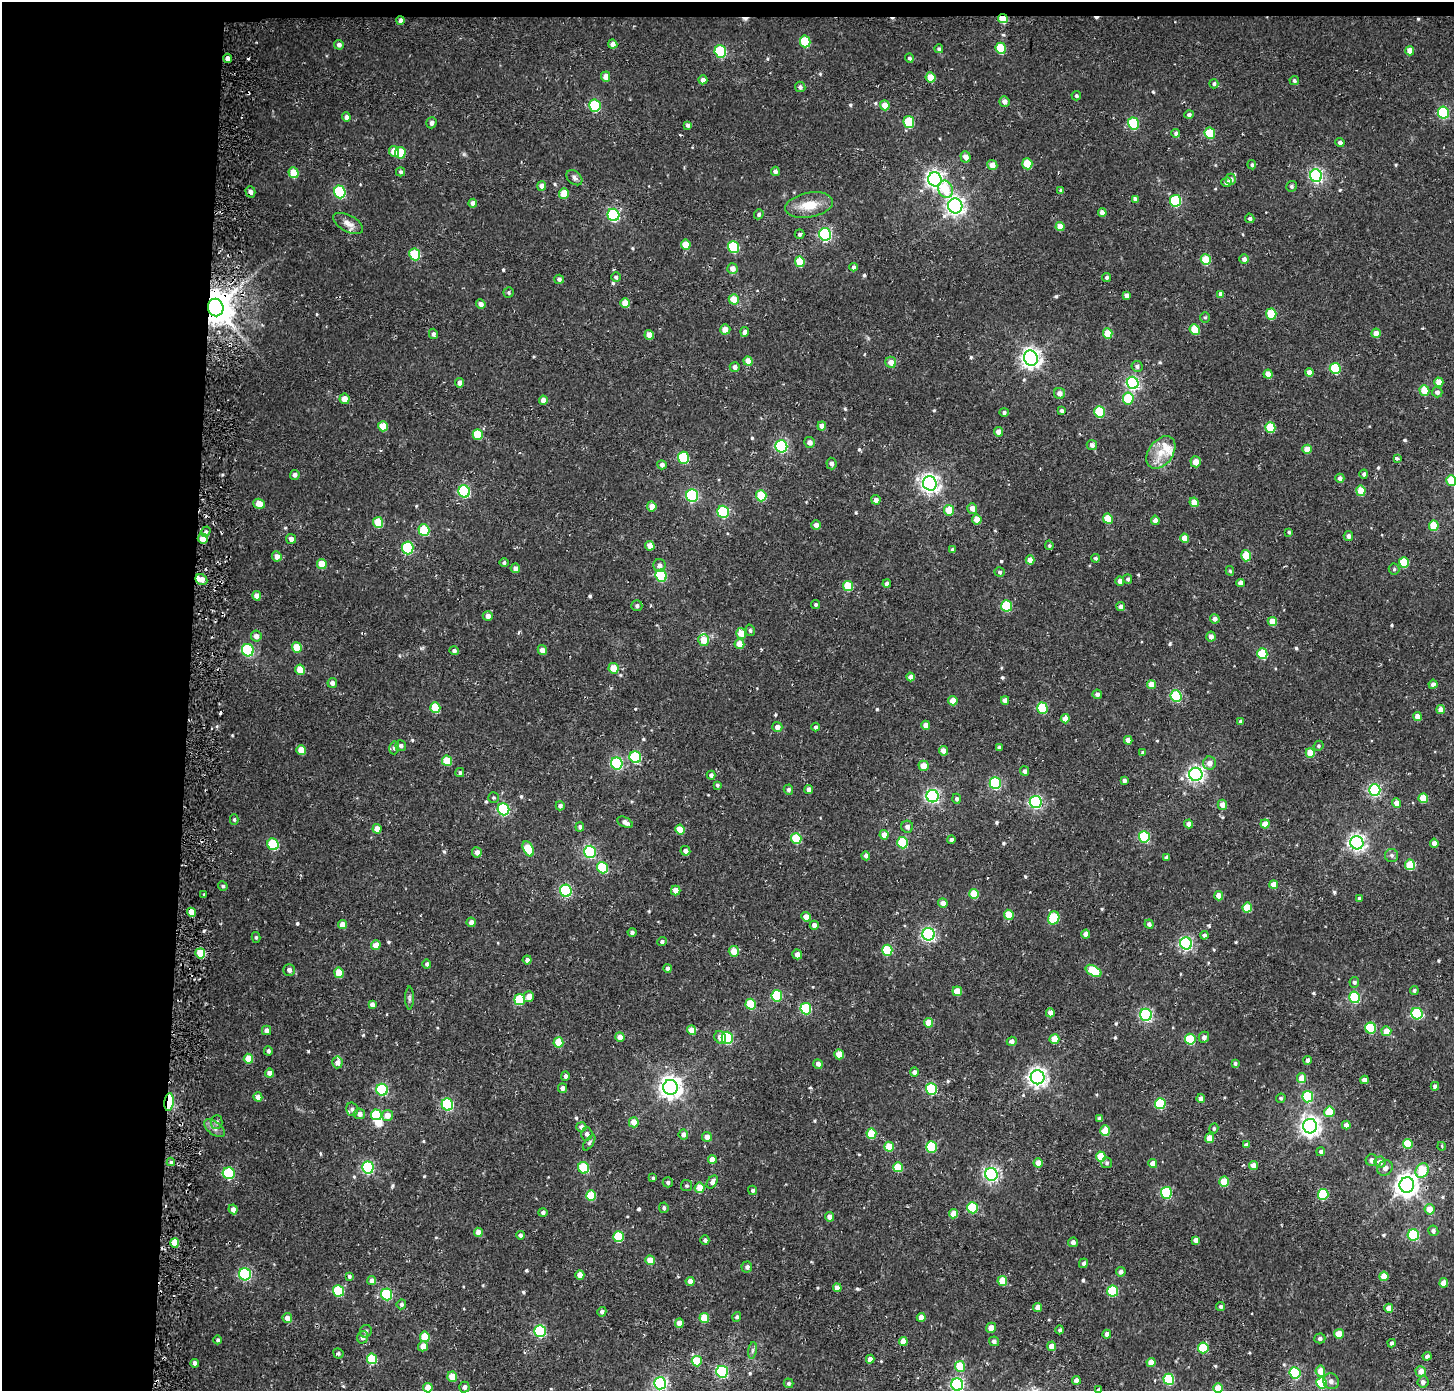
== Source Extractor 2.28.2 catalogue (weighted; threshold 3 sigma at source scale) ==
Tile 1 of 3 x 3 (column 1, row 1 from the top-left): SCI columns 10-1461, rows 3004-4392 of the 4403 x 4679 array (HDU 1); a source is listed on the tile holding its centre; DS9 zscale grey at full resolution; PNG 1456 x 1393 px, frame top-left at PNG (2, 2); each listed source drawn as its Kron ellipse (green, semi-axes under 4 px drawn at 4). Shown black and unused: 14% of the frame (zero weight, under 2 of 3 exposures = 3% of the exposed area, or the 3 px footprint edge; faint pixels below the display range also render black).
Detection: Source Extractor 2.28.2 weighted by HDU 2 'WHT'; one run over the whole footprint, this tile lists its part. Background 0.0211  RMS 0.0047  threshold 0.0209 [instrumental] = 3 sigma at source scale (4.5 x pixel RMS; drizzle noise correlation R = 1.50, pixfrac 1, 0.0396/0.0396 arcsec/px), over >= 5 px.
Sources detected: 589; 1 inside a brighter object's white glare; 4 cosmic-ray / hot-pixel residue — neither listed nor drawn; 5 inside a brighter listed object's ellipse — not listed separately; of the other 579, all 500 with FLUX_AUTO >= 0.719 (the completeness limit of this list) listed and drawn (79 fainter detections not listed), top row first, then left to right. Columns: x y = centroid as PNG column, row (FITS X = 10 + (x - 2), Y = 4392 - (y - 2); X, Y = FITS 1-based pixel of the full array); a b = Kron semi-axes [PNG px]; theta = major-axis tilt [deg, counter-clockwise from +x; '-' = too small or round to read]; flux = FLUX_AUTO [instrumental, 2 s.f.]
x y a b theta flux
1003 18 5 4 - 12
401 20 4 4 - 1.4
805 41 6 5 - 20
613 44 4 4 - 2.7
339 45 5 4 - 1.6
1001 48 6 5 - 17
939 49 4 4 - 0.96
720 51 6 5 - 38
1410 51 4 4 - 4.5
227 58 4 4 - 6
909 58 4 4 - 0.93
606 77 5 4 - 3.7
931 77 5 5 - 8.2
703 80 4 4 - 2.2
1294 80 4 4 - 0.87
1214 84 4 4 - 0.91
800 87 5 5 - 1.2
1076 96 5 4 - 0.92
1004 101 5 5 - 2.5
885 105 5 4 - 5.1
595 106 6 5 - 36
1443 112 6 5 - 43
1189 115 5 4 - 1.2
346 117 4 4 - 1.6
909 122 6 5 - 19
431 123 5 5 - 1.8
1133 123 6 5 - 36
688 125 4 4 - 1.2
1176 133 4 4 - 1.1
1210 133 6 5 - 21
1340 142 4 4 - 1.5
394 151 5 5 - 5.9
400 153 6 5 - 13
966 157 5 5 - 3.2
1027 164 5 5 - 13
992 165 5 5 - 3.8
1252 165 4 4 - 0.98
775 171 4 4 - 1.5
401 172 5 4 - 1.1
293 173 5 5 - 9
1316 176 6 6 - 92
574 178 9 6 -41 1.4
935 179 7 6 - 180
1231 179 5 5 - 1.9
1226 182 5 5 - 2.1
542 186 5 4 - 2.9
1291 186 5 5 - 0.94
945 189 9 7 -67 10
1061 190 4 4 - 0.92
250 192 6 5 - 1.7
340 192 6 5 - 39
564 193 5 5 - 8.1
1135 199 4 3 - 1.6
1175 201 6 5 - 36
473 203 4 4 - 2.6
809 205 24 12 10 9.4
955 206 7 7 - 200
1102 213 4 4 - 2.9
759 214 5 4 - 0.92
613 215 6 6 - 60
1250 218 5 4 - 1.1
348 223 16 8 -29 3.3
1060 226 4 4 - 4.5
799 234 5 5 - 0.97
825 234 6 6 - 69
686 245 5 5 - 8.3
734 247 6 5 - 29
415 254 6 5 - 22
1244 259 5 4 - 2.1
1206 260 5 5 - 13
800 262 5 5 - 13
854 267 4 3 - 1.1
732 268 5 5 - 3.2
616 277 5 4 - 0.78
1107 277 4 4 - 1.2
559 279 5 4 - 1.3
508 293 5 5 - 0.86
1221 294 4 4 - 2.4
1127 296 4 4 - 1.8
734 299 5 5 - 8.1
625 303 5 4 - 6.2
481 304 5 4 - 2.2
216 307 9 7 -78 1100
1271 314 5 5 - 16
1205 317 5 5 - 0.74
725 329 5 5 - 3.9
1195 329 5 5 - 14
745 332 5 4 - 1.6
1376 333 5 4 - 4.2
433 334 5 4 - 1.3
1108 334 5 5 - 9.2
649 335 5 4 - 5.1
1031 358 7 7 - 230
748 361 5 4 - 5.3
891 362 5 5 - 3.6
1137 366 5 5 - 1.2
735 367 5 5 - 2
1335 368 5 5 - 26
1309 373 4 4 - 3
1268 374 4 4 - 4.4
1439 382 5 4 - 5.4
460 383 5 4 - 2.1
1133 383 6 6 - 87
1424 391 5 5 - 9.4
1437 392 5 5 - 1.8
1059 393 5 5 - 2.6
1128 398 6 5 - 17
345 399 5 5 - 4.9
543 400 4 4 - 2.7
1061 411 4 3 - 1.1
1004 412 5 4 - 1
1099 412 6 5 - 24
383 426 5 5 - 9.3
822 426 4 4 - 3.1
1270 427 5 5 - 15
999 432 4 4 - 3.8
478 434 5 5 - 13
809 442 5 5 - 2.5
1092 445 5 5 - 1.7
781 446 6 6 - 61
1307 449 4 4 - 5.9
1161 452 18 12 53 7.8
683 458 6 5 - 33
1397 458 3 3 - 5.2
1196 462 5 5 - 4.1
831 463 6 5 - 1.8
662 465 5 4 - 1.7
1364 474 4 4 - 1.3
295 475 5 5 - 1.6
1340 478 4 4 - 1.7
1451 480 5 5 - 11
930 483 7 6 - 210
464 491 6 5 - 47
1361 491 5 4 - 10
692 496 6 6 - 51
761 496 5 5 - 16
876 500 5 4 - 2.2
1194 502 5 4 - 5.9
259 504 6 5 - 5.6
652 506 5 4 - 3.9
972 508 5 5 - 3.6
949 510 5 5 - 8.3
723 512 6 5 - 39
977 519 5 5 - 5
1108 519 5 4 - 8.6
1155 520 4 4 - 2.4
378 522 5 5 - 12
816 525 5 4 - 2.3
1434 526 5 5 - 12
424 530 6 5 - 20
206 532 5 4 - 1.1
1289 532 4 3 - 0.79
1348 536 5 5 - 1.7
1185 538 5 4 - 5.3
203 539 5 5 - 4.6
291 539 5 5 - 2.3
1049 545 5 4 - 0.77
650 546 5 4 - 5
408 548 6 5 - 39
953 550 4 4 - 1.3
277 556 5 4 - 3.2
1246 556 6 5 - 13
1096 558 4 4 - 0.81
1030 560 4 4 - 3.9
504 562 4 4 - 1.1
1404 562 5 5 - 15
322 564 5 5 - 7.2
659 565 6 6 - 2.1
515 568 5 4 - 2.2
1394 569 5 5 - 0.76
1230 571 5 4 - 0.72
1000 572 5 4 - 1
661 576 6 5 - 38
201 579 6 5 - 4.5
1128 579 5 4 - 1
1120 581 4 4 - 2
1241 583 4 4 - 2.6
887 584 4 4 - 1.5
848 586 5 4 - 13
257 596 4 4 - 3.3
816 604 4 4 - 0.78
637 606 5 5 - 1.1
1007 606 6 5 - 24
1121 607 4 4 - 2.5
488 616 5 5 - 2.3
1215 619 5 4 - 2.1
1272 622 5 4 - 5.4
750 630 6 4 -73 0.81
741 633 5 5 - 7
256 636 5 5 - 2.6
1211 637 5 4 - 2.2
704 640 6 5 - 7
739 644 5 5 - 5.9
297 647 5 5 - 8.5
248 650 6 6 - 51
542 650 5 4 - 3
454 651 5 4 - 1.3
1262 654 5 5 - 20
613 668 5 5 - 7.2
300 670 5 4 - 6.2
911 677 4 4 - 2.4
332 683 5 4 - 1.9
1151 684 4 4 - 5.2
1433 684 4 4 - 1.7
1097 694 5 4 - 1.4
1176 696 6 5 - 36
1005 700 4 4 - 2.8
953 701 5 4 - 5.9
435 708 5 5 - 14
1042 708 5 5 - 24
1441 709 4 4 - 3.2
1417 717 4 4 - 4.8
1065 719 4 4 - 4.6
1241 722 4 3 - 1.5
926 725 4 4 - 4
777 727 5 5 - 2.7
815 727 4 4 - 0.96
1128 740 4 4 - 3.4
401 746 5 5 - 1.3
1318 746 5 4 - 0.74
999 747 4 3 - 1.1
394 748 6 5 - 1.1
301 750 5 5 - 5.4
943 751 4 4 - 3.1
1143 753 4 4 - 1.3
1310 753 5 4 - 8.5
635 757 6 5 - 34
447 761 5 5 - 12
617 763 6 6 - 53
1210 763 6 6 - 3
923 766 5 5 - 5.2
1024 771 4 4 - 1.5
460 773 4 4 - 0.86
1196 774 7 6 - 140
711 775 4 4 - 1.5
1124 780 4 3 - 1.2
995 783 6 5 - 45
717 785 3 3 - 0.72
809 789 4 4 - 2.1
788 790 5 5 - 1.3
1375 790 6 6 - 74
933 796 6 6 - 110
493 798 5 5 - 0.74
1423 798 5 4 - 8.9
957 799 5 4 - 1.2
1036 802 6 6 - 80
1396 803 5 4 - 4.1
1222 805 5 4 - 3.1
560 806 4 4 - 1.4
504 809 6 6 - 56
234 820 5 4 - 0.74
625 822 8 5 -27 2.3
1189 824 4 4 - 2.2
1265 824 4 4 - 5.7
580 827 5 4 - 1
907 827 6 6 - 1.8
377 829 5 4 - 4.4
680 829 5 4 - 7.7
884 835 5 4 - 4.8
1144 837 5 5 - 33
796 839 5 5 - 18
951 839 4 4 - 1.3
903 843 6 5 - 26
1357 843 6 6 - 170
1434 843 4 4 - 2.5
273 844 6 5 - 25
528 849 8 5 -64 14
685 851 5 4 - 2.1
477 852 5 5 - 2.5
590 852 6 5 - 43
1392 855 6 6 - 1.3
866 856 4 4 - 1.5
1166 857 4 4 - 1.4
1410 865 5 5 - 16
603 868 6 5 - 22
1274 885 4 4 - 4.4
223 886 5 4 - 0.84
676 890 5 4 - 4.3
566 891 6 6 - 51
974 894 5 5 - 9.9
204 895 3 3 - 1.1
1219 896 4 4 - 3.6
1359 898 4 3 - 0.82
943 903 4 4 - 3.3
1247 908 5 4 - 11
191 912 5 4 - 5.2
1009 915 5 5 - 10
806 917 5 4 - 3.5
1054 918 7 5 70 22
471 922 4 4 - 2.5
1149 924 4 4 - 1.2
342 925 4 4 - 4.3
814 925 4 4 - 2.3
632 932 4 4 - 1.2
928 934 6 6 - 94
1086 934 4 4 - 2.9
1204 935 4 4 - 1.3
256 937 5 4 - 0.75
662 942 5 4 - 1.2
1186 943 6 6 - 81
376 945 5 4 - 4.5
887 950 5 5 - 20
734 951 5 5 - 6.3
200 953 5 4 - 13
797 954 5 5 - 2.9
527 960 4 4 - 1.6
427 964 4 4 - 1.1
667 968 4 4 - 1.4
289 970 6 6 - 1.8
1093 971 8 5 -29 17
339 973 5 4 - 9.1
1354 982 5 5 - 1.1
1414 990 4 4 - 0.89
957 991 5 5 - 7.3
777 996 6 5 - 26
529 997 5 5 - 3.7
1355 997 5 5 - 33
409 998 11 4 -90 1.1
520 999 5 5 - 20
372 1004 4 4 - 2
751 1004 5 5 - 17
806 1009 5 5 - 29
1050 1013 4 4 - 2.6
1417 1014 6 5 - 33
1146 1015 6 6 - 71
929 1023 5 4 - 6.9
1371 1028 5 5 - 23
266 1030 4 4 - 2
692 1030 5 4 - 6
1386 1031 5 5 - 5.3
620 1037 5 4 - 3.7
720 1037 6 5 - 3.4
1204 1037 5 5 - 1.7
727 1038 6 5 - 40
1054 1039 5 5 - 7.4
1190 1039 5 5 - 22
1012 1041 5 4 - 2.1
558 1042 5 5 - 10
268 1051 4 4 - 1.1
839 1054 5 4 - 7.4
248 1059 5 5 - 7.5
1307 1060 4 4 - 1.5
337 1062 6 5 - 2.8
1235 1063 4 3 - 0.94
818 1064 5 4 - 1.8
914 1072 4 4 - 1.7
270 1073 4 4 - 3.4
565 1076 4 4 - 1.3
1037 1077 7 7 - 200
1302 1078 5 4 - 6.4
1364 1080 4 4 - 3.1
1435 1086 4 4 - 1.5
670 1087 7 7 - 320
562 1088 5 4 - 2
931 1089 6 5 - 37
382 1090 6 5 - 44
258 1097 4 4 - 2.1
1308 1097 6 5 - 27
1281 1098 5 4 - 0.87
1201 1099 4 4 - 2.6
169 1102 9 4 83 52
447 1104 6 5 - 46
1160 1104 5 5 - 30
352 1109 7 6 - 1.4
1329 1112 5 5 - 10
359 1114 6 5 - 2.3
376 1115 5 5 - 20
387 1116 5 5 - 4
1099 1118 4 4 - 0.92
217 1122 7 6 - 1.3
634 1122 5 5 - 4.3
1346 1125 4 4 - 2.4
1310 1126 7 7 - 240
581 1127 5 5 - 1.9
214 1128 12 6 -38 2.2
1214 1128 5 4 - 0.73
1105 1131 5 4 - 11
587 1134 6 5 - 1.6
871 1134 5 5 - 14
683 1135 5 5 - 2.1
707 1137 5 4 - 3.3
1210 1138 5 4 - 7.6
589 1143 9 4 55 1
1408 1144 5 5 - 14
1246 1145 4 4 - 1.4
1442 1146 4 3 - 0.8
889 1147 5 5 - 8.6
931 1147 5 5 - 25
1321 1152 4 4 - 1.6
1101 1157 5 5 - 13
712 1159 4 4 - 4.9
1371 1160 6 5 - 2
171 1162 4 4 - 0.94
1380 1162 5 5 - 2.6
1038 1163 4 4 - 5
1107 1163 5 5 - 0.93
1153 1163 4 4 - 3.5
1253 1165 4 4 - 3.4
368 1167 6 5 - 59
898 1167 5 5 - 11
584 1168 6 5 - 20
1385 1168 8 7 - 2.1
1422 1170 7 6 - 13
229 1173 6 5 - 34
991 1174 6 6 - 110
653 1178 3 3 - 0.74
668 1182 5 5 - 1.2
712 1182 7 4 56 1.8
1224 1182 5 5 - 12
1407 1185 8 7 - 340
686 1186 5 5 - 0.92
699 1188 5 5 - 7
753 1190 5 4 - 1
1166 1193 6 5 - 38
1323 1194 5 5 - 29
591 1196 5 5 - 13
664 1208 5 4 - 0.95
973 1208 5 5 - 23
233 1209 5 4 - 2.5
1430 1209 5 5 - 5.6
543 1212 4 4 - 1.2
953 1214 4 4 - 5.5
829 1217 5 4 - 2.8
1433 1231 5 5 - 1.5
478 1232 4 4 - 3.6
520 1235 4 4 - 1.1
1413 1235 6 5 - 43
619 1237 5 5 - 22
705 1240 5 4 - 1.2
1196 1240 4 4 - 2.4
1073 1242 5 5 - 2.1
175 1243 5 4 - 6.8
650 1260 5 4 - 7.1
1083 1263 5 4 - 1.2
747 1267 5 5 - 1.2
1121 1272 5 5 - 1.5
245 1274 6 6 - 59
580 1275 4 4 - 4.5
349 1276 4 4 - 1.1
1384 1276 4 4 - 6.7
372 1281 4 4 - 2.5
690 1281 4 4 - 2.9
1002 1281 5 5 - 10
1444 1283 4 4 - 4.2
837 1288 4 4 - 3.6
338 1291 6 5 - 22
1113 1291 5 5 - 27
387 1294 6 5 - 37
401 1304 5 4 - 1.1
1221 1306 4 4 - 0.87
1038 1307 4 4 - 3.1
1389 1308 4 4 - 4.5
602 1312 5 4 - 1.3
737 1317 5 4 - 1.2
921 1317 4 4 - 3.5
287 1318 5 4 - 3.1
704 1318 5 4 - 9
679 1323 4 4 - 4.8
991 1328 5 5 - 3.9
1060 1330 4 4 - 1.1
366 1331 6 5 - 1.3
540 1331 6 5 - 50
1107 1334 4 4 - 2.2
1339 1334 5 5 - 9
363 1337 6 5 - 1.7
425 1337 5 5 - 12
1320 1338 5 5 - 1.1
218 1340 4 4 - 0.9
903 1341 4 4 - 5.2
994 1341 5 4 - 1.5
1391 1343 4 4 - 0.99
423 1346 5 5 - 3.9
1051 1346 4 4 - 4.3
1203 1348 5 5 - 22
752 1350 8 4 81 1.1
338 1353 5 5 - 0.96
1427 1356 4 4 - 1.7
372 1359 5 5 - 22
870 1359 4 4 - 2.4
697 1361 5 5 - 14
1151 1362 4 4 - 5.1
195 1363 4 3 - 1.9
960 1366 5 5 - 14
1320 1371 5 5 - 5.9
1421 1371 5 5 - 4.2
722 1372 6 5 - 55
1295 1373 6 5 - 37
452 1377 5 5 - 7.5
1169 1379 5 5 - 30
1076 1380 4 4 - 2.3
1331 1381 8 7 - 2.2
1423 1382 6 5 - 1.7
660 1383 6 6 - 76
789 1383 5 5 - 0.98
1322 1383 5 5 - 27
957 1384 6 6 - 80
464 1387 5 5 - 2
428 1388 4 4 - 6.7
1218 1388 5 4 - 9.6
1099 1390 4 4 - 1.2
Overlapping masked pixels (flux is a lower limit): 5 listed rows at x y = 1003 18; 401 20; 216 307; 191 912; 169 1102
Isophote crosses this tile's border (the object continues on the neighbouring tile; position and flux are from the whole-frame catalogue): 5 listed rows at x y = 1451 480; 957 1384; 428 1388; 1218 1388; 1099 1390
Unlisted compact peaks at least as high as the median listed source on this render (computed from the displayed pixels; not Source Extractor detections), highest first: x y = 308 1051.